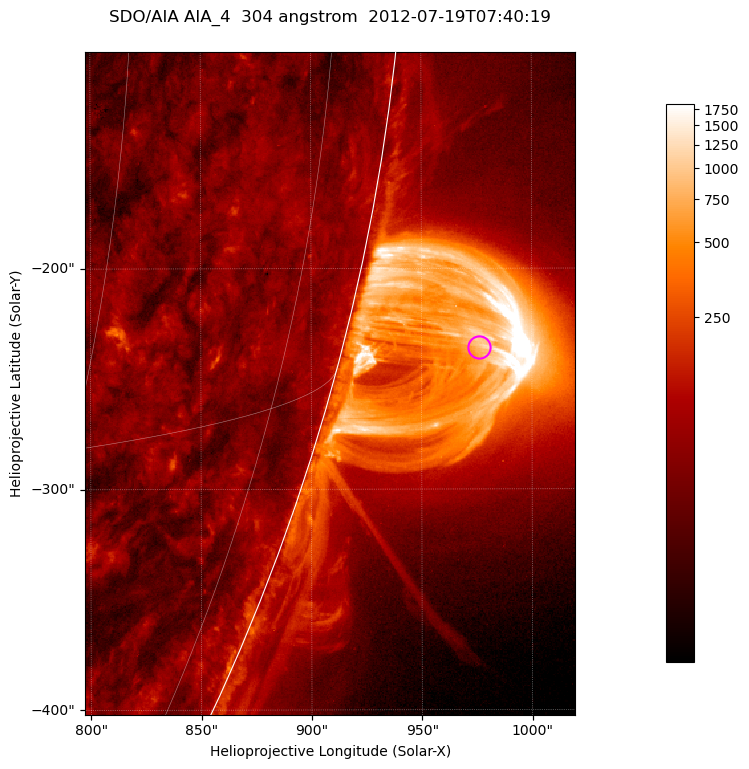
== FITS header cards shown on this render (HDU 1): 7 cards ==
TELESCOP= 'SDO/AIA '           / For AIA: SDO/AIA
INSTRUME= 'AIA_4   '           / For AIA: AIA_ATA1, AIA_ATA2, AIA_ATA3 or AIA_AT
WAVELNTH=                  304 / [angstrom] Wavelength
WAVEUNIT= 'angstrom'           / Wavelength unit: angstrom
DATE-OBS= '2012-07-19T07:40:19.130' / [ISO] Date when observation started; ISO 8
CTYPE1  = 'HPLN-TAN'           / CTYPE1; Typically HPLN
CTYPE2  = 'HPLT-TAN'           / CTYPE2; Typically HPLT

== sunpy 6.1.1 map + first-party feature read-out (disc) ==
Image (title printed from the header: SDO/AIA AIA_4  304 angstrom  2012-07-19T07:40:19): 370 x 500 px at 0.6 arcsec/px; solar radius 944 arcsec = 1573 px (partial field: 1.2% of the solar disc is inside the frame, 49% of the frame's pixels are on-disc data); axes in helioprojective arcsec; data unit not stated in the header (colour bar unlabelled)
Orientation: roll -0.132 deg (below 1 deg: not rotated)
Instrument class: DISC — disc imager (sunpy class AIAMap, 304 A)
Bright regions (active regions / flare kernels): reference = the on-disc median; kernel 3 px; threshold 5 sigma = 124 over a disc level ~61.3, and >= 1.15x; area >= 185 px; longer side >= 4 px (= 2.4 arcsec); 0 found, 0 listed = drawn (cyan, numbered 1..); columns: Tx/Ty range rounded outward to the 2 arcsec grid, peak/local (2 s.f.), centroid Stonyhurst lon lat
Off-limb structures (1.02-1.3 R_sun): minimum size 92 px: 3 found; the strongest spans PA ~250..260 deg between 1.02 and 1.14 R_sun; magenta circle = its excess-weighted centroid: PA ~255 deg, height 1.06 R_sun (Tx ~976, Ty ~-236 arcsec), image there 17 x the reference